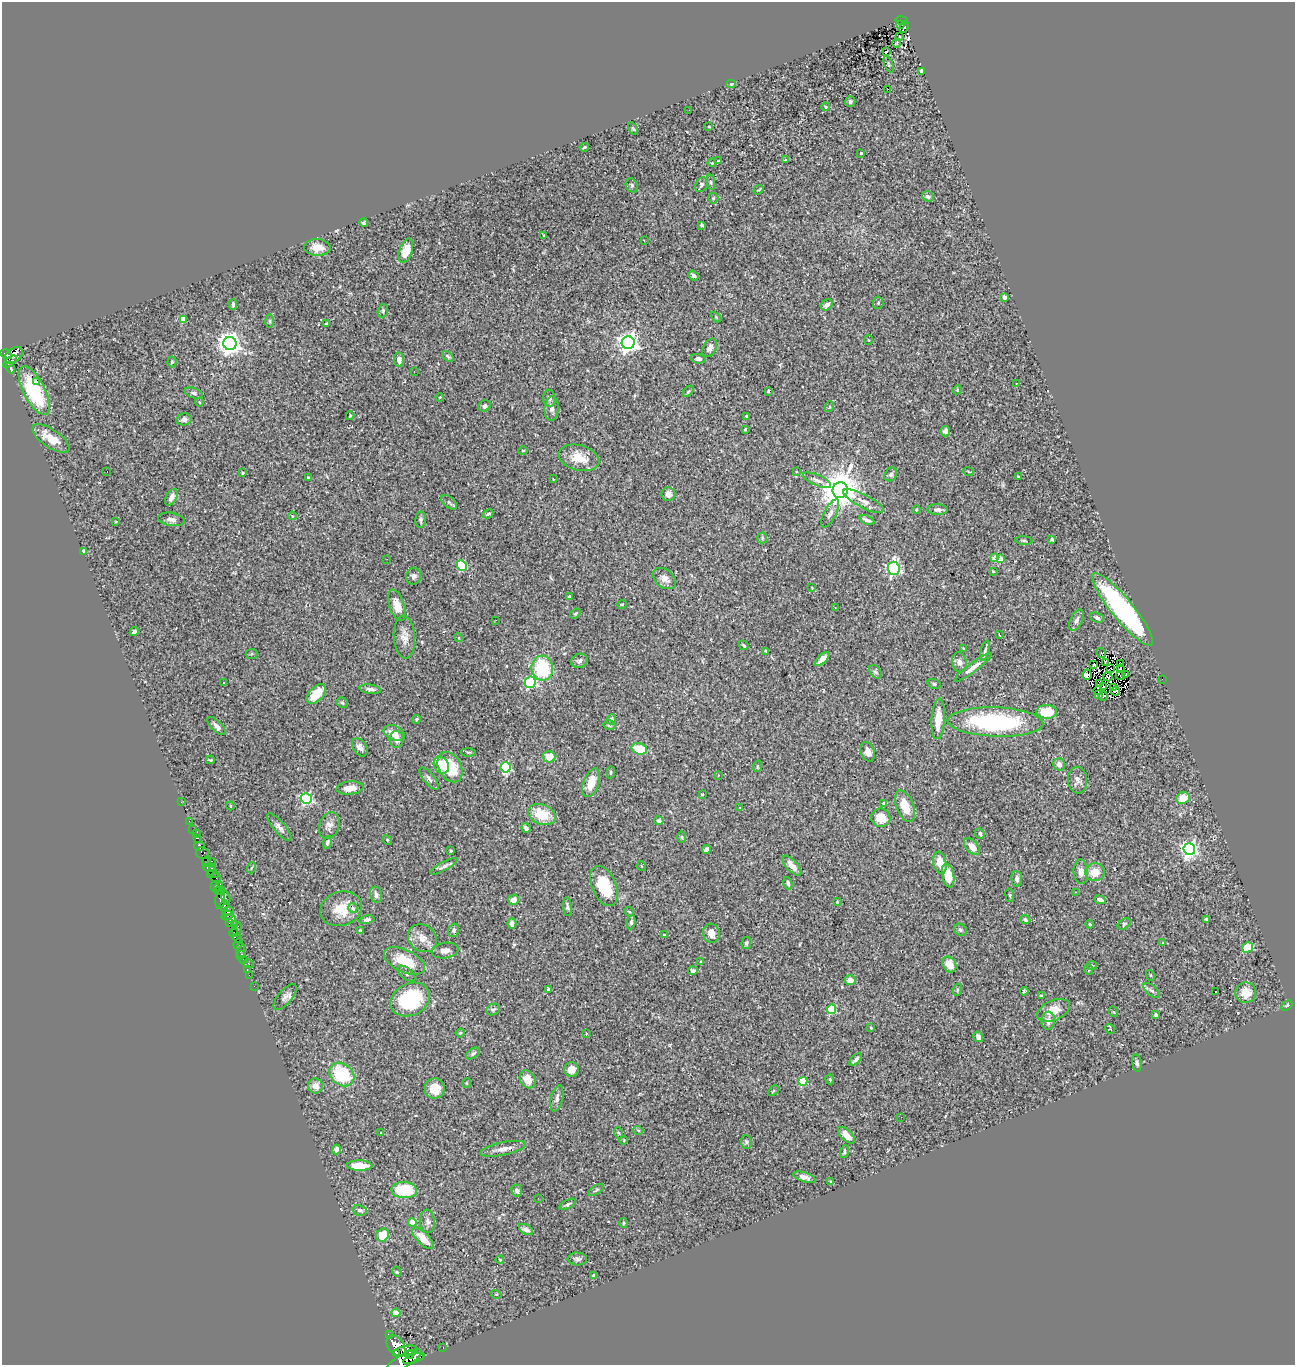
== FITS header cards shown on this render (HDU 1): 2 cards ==
NAXIS1  =                 1293
NAXIS2  =                 1363

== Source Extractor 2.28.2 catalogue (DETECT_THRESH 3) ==
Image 1293 x 1363 px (HDU 1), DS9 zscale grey, 1 PNG px = 1 image px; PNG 1297 x 1367 px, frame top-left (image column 1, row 1363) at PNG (2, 2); each listed source drawn as its Kron ellipse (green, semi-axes under 4 px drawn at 4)
Background 0.469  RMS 0.022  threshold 0.0654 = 3 sigma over >= 5 px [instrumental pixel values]
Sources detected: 365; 3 with non-positive FLUX_AUTO (blend fragments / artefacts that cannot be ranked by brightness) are neither listed nor drawn; the other 362 listed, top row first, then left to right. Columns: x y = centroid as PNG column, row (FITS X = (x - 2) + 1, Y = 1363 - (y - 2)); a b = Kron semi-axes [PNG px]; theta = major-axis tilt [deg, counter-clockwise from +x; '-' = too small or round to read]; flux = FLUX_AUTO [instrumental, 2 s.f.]
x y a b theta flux
901 20 6 4 -10 29
901 24 3 2 - 1.1
904 27 6 3 64 0.41
900 36 3 2 - 2.2
897 43 4 3 - 1.4
886 52 3 3 - 43
889 64 9 4 -68 2
922 71 4 4 - 22
731 84 4 4 - 1.9
888 89 2 2 - 2.4
850 102 5 5 - 3.4
826 107 4 3 - 1.6
689 110 2 2 - 1.1
709 127 4 2 - 1
633 129 7 3 -61 1.8
584 147 5 3 - 1.9
861 153 3 3 - 2.1
785 160 4 3 - 4.4
718 161 3 3 - 1.8
712 163 4 3 - 1.3
711 182 8 4 -82 2.6
632 185 7 5 -65 2.9
701 185 8 5 64 3.4
758 190 5 2 - 1.4
928 196 6 5 - 4.4
713 198 5 5 - 1.9
364 223 4 4 - 2
702 225 4 3 - 2.4
544 236 3 3 - 2.3
644 241 2 2 - 0.99
317 247 13 8 -4 18
406 251 12 6 71 25
693 276 6 4 -38 3.8
1004 297 4 3 - 9.5
878 303 6 5 - 2.6
233 304 5 3 - 3.3
827 305 6 5 - 6.1
383 311 7 5 71 2.4
716 317 6 4 -46 1.5
183 319 4 4 - 27
270 321 6 4 -89 2
326 324 3 3 - 3.1
869 340 5 3 - 1.3
628 343 6 6 - 900
230 344 6 6 - 1300
710 348 10 6 63 6.4
6 354 6 4 -31 680
14 355 10 7 40 680
448 356 7 4 -37 2.3
698 359 7 5 -5 6.4
399 360 7 5 -84 8.2
10 362 8 3 40 220
172 362 5 4 - 2
10 368 6 3 -74 210
414 371 2 2 - 1
37 382 3 3 - 42
1016 384 4 2 - 0.96
34 390 27 10 -63 90
957 390 4 3 - 1.3
688 391 7 4 45 2.2
768 391 4 3 - 1.3
194 393 9 5 -18 3.6
440 397 4 3 - 1.2
549 398 8 6 -86 4.3
199 402 4 3 - 1
485 406 6 5 - 3.6
829 407 5 3 - 1.2
552 409 12 7 83 5.6
350 416 4 3 - 2.1
746 416 3 3 - 2.5
184 419 7 6 - 4.4
745 429 4 3 - 1.3
945 431 5 4 - 5.6
51 438 21 9 -35 23
523 450 5 3 - 1.5
579 458 21 12 -15 27
796 471 3 2 - 0.96
968 471 5 3 - 1.4
107 472 3 2 - 36
243 473 3 3 - 1.2
891 474 7 6 - 3.8
1018 477 3 2 - 1.4
308 478 3 3 - 2.4
553 479 2 2 - 0.92
817 480 15 5 -23 7.1
840 490 8 7 - 4200
668 494 7 7 - 7.9
171 497 9 5 62 9.1
863 501 22 6 -27 13
449 502 9 5 -42 3.6
916 510 4 3 - 1.4
937 510 10 5 -2 5.7
488 514 5 3 - 2.2
830 514 15 6 62 6.2
292 516 4 3 - 1.9
171 519 13 6 -10 7.2
421 520 8 5 86 3.5
867 520 8 3 -23 4.4
116 521 4 2 - 1
762 538 5 5 - 2
1052 539 3 3 - 2.3
1024 541 8 3 -6 2.1
83 551 4 3 - 3.6
994 558 4 4 - 21
387 559 3 2 - 1.4
1001 559 4 4 - 21
462 565 5 4 - 75
894 568 7 6 - 280
993 571 3 3 - 2.1
414 576 8 7 - 5.2
664 579 13 9 -37 9.6
812 588 3 2 - 1.1
569 597 3 3 - 2.6
622 604 5 3 - 1.1
397 605 16 7 -71 19
835 607 3 2 - 1.1
1122 609 46 11 -51 290
575 613 6 4 35 2
1097 618 7 4 -23 4.3
496 620 3 2 - 2.4
1076 620 11 6 65 6.1
134 631 5 4 - 4.2
999 635 3 2 - 1.4
404 637 21 10 -86 14
458 637 4 3 - 1.7
744 645 5 3 - 1.8
963 648 3 2 - 0.84
766 651 4 3 - 1.4
985 651 10 4 75 3.5
1101 653 5 3 - 3.2
251 654 6 5 - 2.2
822 659 9 4 44 8
579 661 8 6 23 4.1
959 662 10 7 -79 6.1
1105 662 3 2 - 1.3
1120 664 3 2 - 1.4
1094 665 3 2 - 2.4
542 668 12 11 - 83
973 668 23 4 37 9.3
1121 668 2 2 - 0.85
1111 669 2 2 - 1.3
875 672 8 5 -50 3.2
1087 675 5 4 - 15
1120 675 4 2 - 0.73
1125 675 4 2 - 0.83
1108 677 5 2 - 0.55
1162 679 2 2 - 3.5
530 682 6 5 - 170
224 683 3 2 - 5.6
1100 683 3 2 - 1.2
934 684 6 4 -18 2.4
1103 687 3 2 - 1.5
1113 688 3 2 - 1.3
370 689 11 4 -8 5.8
1098 690 4 2 - 0.39
1116 691 4 2 - 1.9
316 694 12 7 48 33
1098 694 3 2 - 1.1
1103 696 5 2 - 1.2
342 703 6 5 - 2.2
1047 712 10 7 -2 41
416 719 4 3 - 1.8
611 719 5 4 - 3.8
938 719 20 6 86 24
996 722 48 14 -2 210
609 725 6 4 -14 2.5
217 726 12 5 -45 6.1
394 733 11 7 -23 15
397 739 8 7 - 7.3
360 747 10 6 -58 7.4
639 749 8 5 -15 41
468 752 7 4 -1 1.7
868 752 10 7 -69 8.5
549 757 6 5 - 17
210 760 4 3 - 1.7
1059 764 6 5 - 7.7
441 765 9 7 -58 33
758 766 5 3 - 1.3
450 767 16 11 -62 56
506 767 5 5 - 130
611 772 6 4 85 1.8
718 775 3 3 - 1.9
429 779 13 5 -50 4.9
1078 780 13 9 -88 7.8
591 783 15 8 70 26
350 788 13 6 5 15
702 794 4 3 - 1.4
306 798 5 5 - 190
1183 798 7 6 - 20
181 802 2 2 - 4.4
884 804 4 3 - 6.5
231 806 4 3 - 1.2
905 806 17 8 -68 26
740 807 3 3 - 3.4
542 815 14 10 -21 40
881 818 9 9 - 26
189 821 2 2 - 11
659 821 5 4 - 3.2
329 825 14 10 71 8.8
279 827 17 5 -50 7.3
526 828 5 4 - 5.4
193 830 3 2 - 17
980 833 5 4 - 3.2
196 834 2 2 - 9.3
682 837 6 3 -89 1.7
197 838 3 2 - 77
387 840 5 4 - 1.6
327 842 6 4 76 2.9
200 846 5 4 - 660
972 847 10 5 -48 14
706 849 5 4 - 6.1
1189 849 6 6 - 500
451 851 3 3 - 1.6
202 853 6 5 - 72
211 861 3 2 - 16
207 862 5 3 - 96
940 863 11 6 -77 21
444 866 15 4 29 4.9
642 866 5 3 - 1.2
792 866 12 5 -47 13
213 867 3 2 - 180
251 868 5 3 - 1.4
211 871 9 3 -38 130
1081 872 12 7 -86 9.5
1095 872 10 9 - 21
211 874 3 3 - 330
948 876 12 6 -79 29
215 878 5 2 - 350
1017 879 8 5 -84 4.9
788 883 6 4 -75 3.1
604 886 21 12 -66 57
215 887 5 3 - 250
219 887 4 3 - 430
219 891 5 3 - 300
1076 892 3 3 - 1.4
376 895 8 5 -76 4.7
1010 895 6 3 -82 1.7
226 898 7 3 -74 290
220 899 9 4 84 310
513 900 5 5 - 8.8
1100 900 6 4 -24 6.2
837 902 4 3 - 1.6
224 906 5 3 - 430
567 907 9 4 -85 3.1
353 908 5 4 - 4.8
341 909 21 17 18 35
228 911 6 3 9 650
629 912 5 4 - 1.7
227 916 6 2 21 280
230 918 5 4 - 290
1207 919 4 3 - 2.4
367 920 7 4 11 4.1
1025 920 5 4 - 2.8
631 922 7 4 83 3.1
230 923 4 2 - 30
512 924 5 4 - 7.1
1090 924 4 3 - 1.7
1124 924 7 4 35 2.5
234 925 3 3 - 18
237 929 6 2 72 35
361 930 3 2 - 1.4
454 930 7 5 70 3.1
960 930 7 5 -35 3.2
234 933 4 4 - 440
711 933 9 8 - 13
664 935 3 2 - 1.7
237 938 5 3 - 360
422 938 15 13 -38 16
746 943 6 4 82 3
1163 943 3 2 - 2
238 944 5 4 - 500
1248 947 6 5 - 28
445 950 13 8 8 8.5
240 951 9 4 82 87
241 954 3 3 - 31
244 959 4 3 - 37
404 961 22 11 -26 44
701 962 3 3 - 2.3
248 964 6 3 -16 120
949 964 8 6 -56 15
1092 965 5 4 - 2
247 969 3 2 - 16
1088 969 5 3 - 1.4
693 971 5 4 - 3.7
406 974 10 5 -39 3.8
249 975 2 2 - 10
1150 975 5 3 - 1.4
850 980 5 5 - 12
254 986 2 2 - 10
549 989 4 3 - 4
957 990 6 4 73 1.7
1024 991 4 3 - 2
1152 991 10 5 -40 4.5
1216 991 3 2 - 1.6
1246 993 10 10 - 19
1041 996 4 4 - 3.3
285 997 16 6 49 6.8
410 999 20 16 26 110
1287 1005 6 4 41 2
831 1009 5 4 - 87
493 1010 7 5 26 3.5
1054 1010 17 10 24 21
1114 1012 5 3 - 1.4
1156 1014 3 3 - 5.2
1048 1021 9 7 88 7.5
871 1028 4 4 - 1.5
1110 1029 5 3 - 1
460 1033 4 4 - 1.9
586 1033 3 3 - 1.9
978 1037 6 4 -55 6.4
473 1053 7 4 37 3.1
856 1059 8 3 45 4.2
1137 1063 9 4 -82 3.6
571 1069 7 7 - 11
342 1074 13 10 -38 80
528 1079 9 7 -59 17
830 1079 5 4 - 1.7
803 1081 4 4 - 53
466 1083 5 3 - 1.1
316 1086 7 7 - 12
435 1088 10 10 - 26
773 1091 6 3 45 1.3
557 1098 13 6 76 6.1
901 1117 2 2 - 2
638 1130 5 3 - 1.6
381 1133 3 3 - 1.3
619 1133 6 3 -70 1.6
846 1135 10 5 -43 16
624 1140 4 3 - 1.1
746 1142 7 5 -85 2.7
336 1149 5 4 - 5.5
503 1149 23 6 12 11
844 1152 6 4 77 3.2
360 1165 12 5 0 25
804 1177 11 4 -17 6.4
830 1181 4 3 - 1.2
404 1190 13 8 -3 62
596 1190 8 3 33 2.1
517 1191 6 5 - 5.1
538 1198 3 2 - 1.3
568 1204 9 4 27 3.1
360 1210 7 5 -14 4.1
427 1221 12 7 -83 6.1
412 1222 4 4 - 32
624 1223 5 3 - 1.4
526 1230 8 4 -31 6.7
383 1235 7 6 - 28
423 1238 14 6 -46 22
577 1259 10 6 -5 4.1
500 1260 4 4 - 1.4
397 1272 5 4 - 1.7
594 1276 4 4 - 3.6
496 1294 5 3 - 1.1
396 1313 4 4 - 27
389 1334 3 3 - 160
396 1346 12 8 -56 7900
443 1347 3 2 - 13
406 1351 12 4 10 2400
397 1353 4 3 - 1500
409 1355 4 3 - 990
414 1358 11 4 19 1400
403 1361 21 6 30 3400
At the frame edge (FLAGS 8, measured only in part): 1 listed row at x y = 403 1361
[3 non-positive-flux detections neither listed nor drawn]